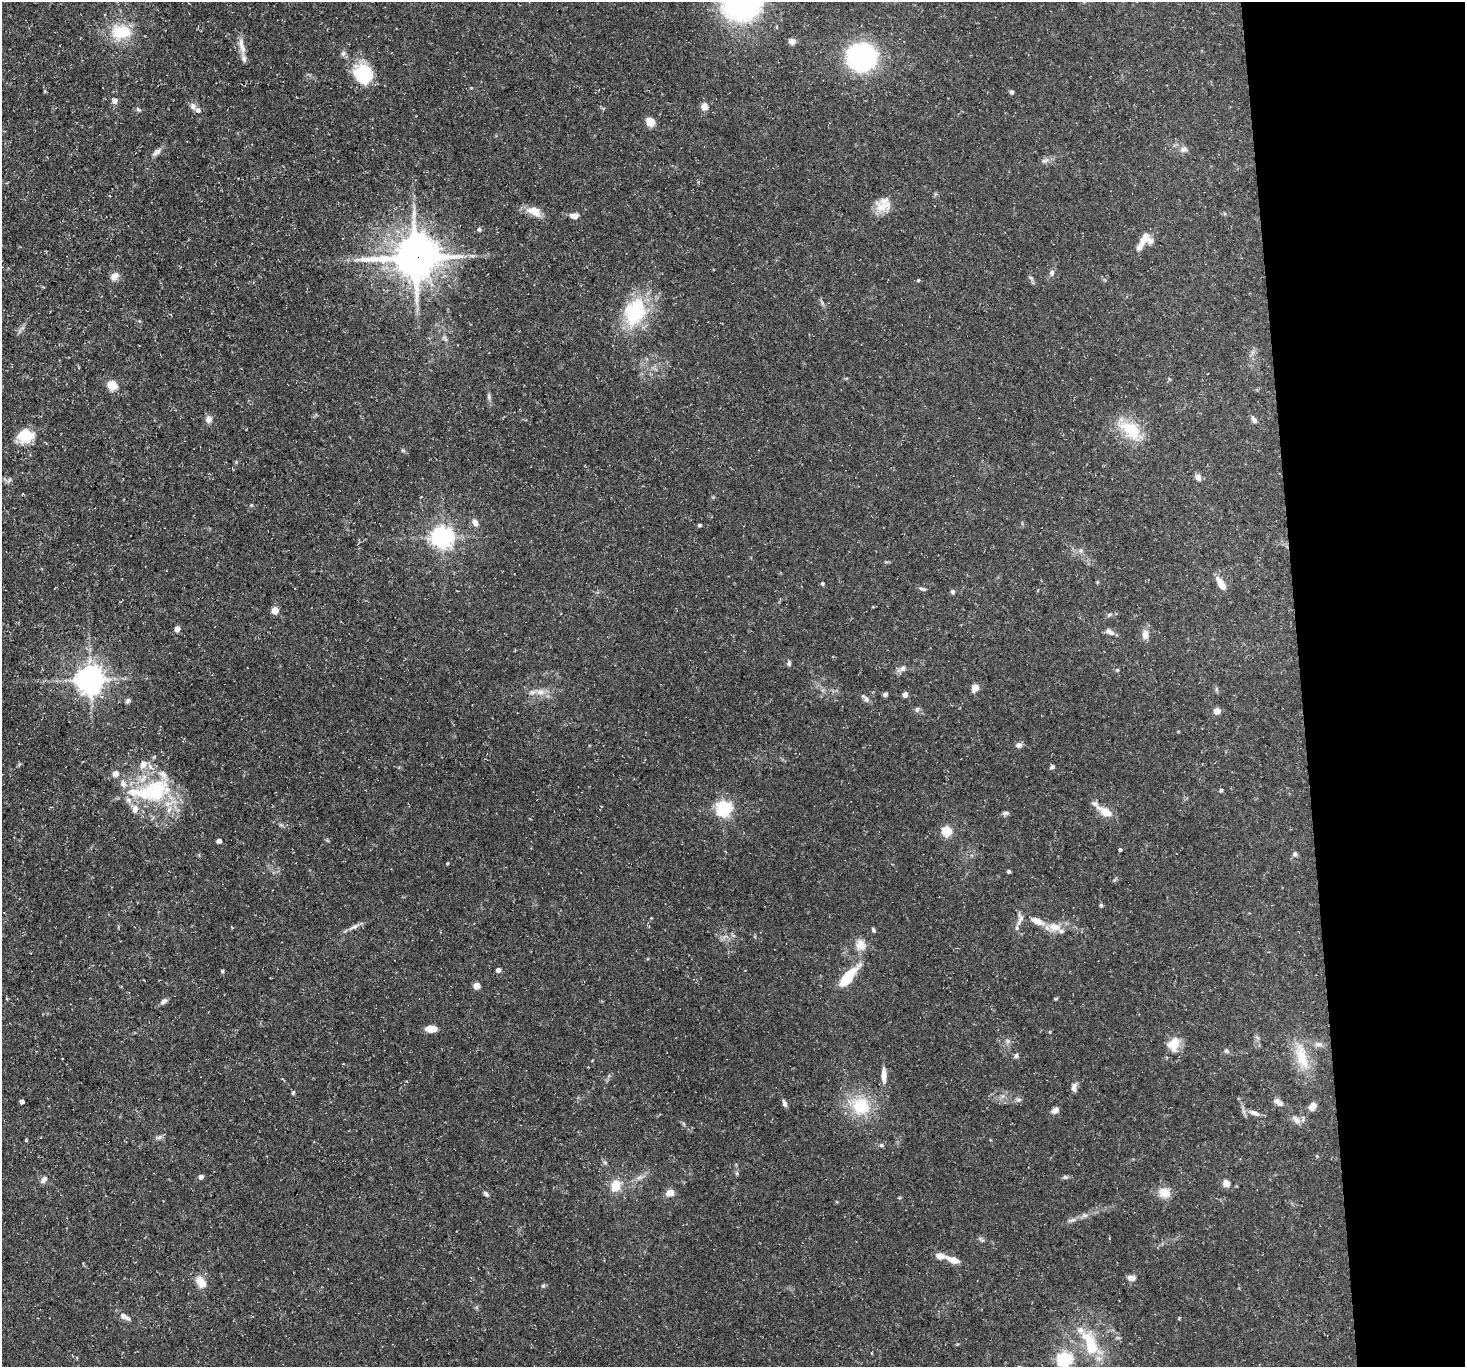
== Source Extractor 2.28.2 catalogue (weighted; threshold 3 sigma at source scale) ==
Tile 6 of 3 x 3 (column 3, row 2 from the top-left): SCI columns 2928-4390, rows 1488-2852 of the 4390 x 4363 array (HDU 1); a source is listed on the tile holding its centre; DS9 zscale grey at full resolution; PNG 1467 x 1369 px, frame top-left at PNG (2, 2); no overlay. Shown black and unused: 11% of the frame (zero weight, under 3 of 5 exposures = <1% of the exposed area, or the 3 px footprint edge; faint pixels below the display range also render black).
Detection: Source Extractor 2.28.2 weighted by HDU 2 'WHT'; one run over the whole footprint, this tile lists its part. Background 0.133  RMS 0.0051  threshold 0.0228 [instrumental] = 3 sigma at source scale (4.5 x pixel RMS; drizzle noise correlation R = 1.50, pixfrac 1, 0.05/0.05 arcsec/px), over >= 5 px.
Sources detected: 148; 12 inside a brighter listed object's ellipse — not listed separately; the other 136 listed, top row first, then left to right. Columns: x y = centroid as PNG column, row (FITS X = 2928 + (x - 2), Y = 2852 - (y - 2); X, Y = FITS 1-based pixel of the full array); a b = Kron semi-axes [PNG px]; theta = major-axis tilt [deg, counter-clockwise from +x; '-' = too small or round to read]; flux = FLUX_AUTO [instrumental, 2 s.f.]
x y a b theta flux
742 2 33 27 27 130
121 32 24 17 -1 20
792 41 8 7 - 2.3
241 44 15 8 -85 3.9
343 53 8 5 64 1.3
862 57 28 26 7 82
244 58 11 7 -73 2.4
363 74 26 22 -50 20
45 91 5 3 - 0.47
1012 92 6 5 - 1
114 101 6 6 - 2.8
193 106 9 7 -58 2.2
704 106 5 5 - 8.7
138 109 7 5 -39 0.93
650 122 6 6 - 11
1183 149 11 7 15 2.2
157 152 13 6 40 2.3
1045 161 11 6 25 1.9
882 207 20 14 -21 7.5
534 211 18 10 -25 6.7
574 216 11 6 -2 2.6
479 229 5 4 - 0.94
1145 238 15 14 - 6.4
472 255 7 4 -20 0.99
415 257 14 12 8 2000
1052 273 8 6 76 1.6
114 276 12 8 46 3.2
1031 278 7 4 -44 0.96
918 280 4 4 - 0.62
635 312 39 28 70 33
445 338 10 4 -63 1.4
112 385 8 8 - 8.7
489 397 9 5 -78 1.3
209 419 8 7 - 3.1
1254 420 9 6 -55 1.7
1131 430 33 19 -39 17
26 436 18 15 13 13
403 451 6 4 -20 0.68
1198 477 8 6 -70 2.6
9 480 9 3 56 0.93
251 505 5 4 - 0.53
475 523 10 7 -52 2.4
700 525 4 3 - 0.78
442 537 7 7 - 350
1080 550 6 6 - 1.1
822 583 5 5 - 0.77
1221 584 18 7 -58 5.1
922 589 10 4 -11 1
953 592 6 5 - 1
275 610 5 5 - 11
1109 614 7 4 19 1
177 629 6 6 - 2.1
1109 632 12 6 -38 2.4
1145 635 13 8 87 3.5
789 663 7 5 -88 1.2
903 669 9 5 53 1.8
1117 670 5 4 - 0.55
90 679 8 8 - 710
975 687 5 5 - 13
540 692 12 9 -13 3.7
885 694 5 4 - 1.3
905 694 4 4 - 3.2
865 698 13 5 -46 1.7
128 701 7 5 50 1.1
917 709 7 6 - 1.2
1217 711 5 5 - 7.6
1019 745 8 6 6 1.8
143 764 12 9 61 4
1052 767 6 4 46 1.4
115 774 5 5 - 4.3
1221 790 5 4 - 0.97
152 791 61 26 10 45
724 808 6 6 - 120
1105 812 22 10 -33 6.9
1005 813 9 5 10 1.2
947 831 5 5 - 34
219 841 4 4 - 1.8
1120 849 4 4 - 0.89
1295 854 7 6 - 1.4
447 863 5 3 - 0.43
1009 871 4 4 - 0.85
1101 905 4 4 - 1.1
1020 920 15 5 62 2.7
1037 921 19 8 -24 7
354 927 18 5 27 2.6
873 930 7 4 -54 0.79
1061 931 9 5 -16 1.4
860 945 16 13 -82 5.4
498 970 5 5 - 1.6
222 971 4 4 - 0.68
848 977 32 10 49 15
477 986 5 5 - 8.5
1055 999 5 3 - 0.52
164 1001 9 6 35 1.9
431 1029 12 6 1 5.6
1050 1032 5 3 - 0.43
1007 1041 7 4 -89 1.1
1173 1044 18 16 -64 7.9
1319 1044 12 5 5 1.9
1226 1051 6 6 - 1.2
1016 1056 7 5 38 1.2
1302 1057 39 15 -74 15
884 1075 20 6 -88 4.4
1074 1087 11 6 -89 2.3
293 1092 5 4 - 0.84
1018 1100 8 4 -8 1.1
22 1101 4 4 - 2
1278 1102 14 6 -39 2.7
784 1103 9 5 -75 1.5
861 1106 22 20 -39 22
1312 1106 8 6 51 4.8
1055 1110 8 6 34 2.8
1254 1113 15 7 -20 3.3
1296 1120 14 8 -45 3.1
159 1137 9 5 30 1.4
26 1140 5 3 - 0.47
881 1145 6 5 - 0.97
1317 1156 4 4 - 0.5
201 1177 5 5 - 1.8
639 1177 7 4 20 1.4
1065 1177 7 5 19 0.95
44 1179 10 6 48 2.2
1226 1183 5 5 - 12
616 1186 13 10 69 8.3
670 1193 8 7 - 4.4
1164 1193 16 13 -15 6.1
486 1194 7 5 -40 1.2
1084 1215 9 6 -12 1.5
1073 1220 9 6 2 1.5
981 1239 10 3 -32 0.93
953 1260 14 6 -20 5.7
1131 1278 9 6 -8 2.9
201 1282 13 8 -54 7.7
125 1317 15 6 -30 2.9
1091 1346 32 14 -78 20
1064 1359 6 6 - 120
Overlapping masked pixels (flux is a lower limit): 1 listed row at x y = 415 257
Isophote crosses this tile's border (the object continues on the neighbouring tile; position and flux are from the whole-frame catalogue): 2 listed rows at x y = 742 2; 1064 1359
Unlisted compact peaks at least as high as the median listed source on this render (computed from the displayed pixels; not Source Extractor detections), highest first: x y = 543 1286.